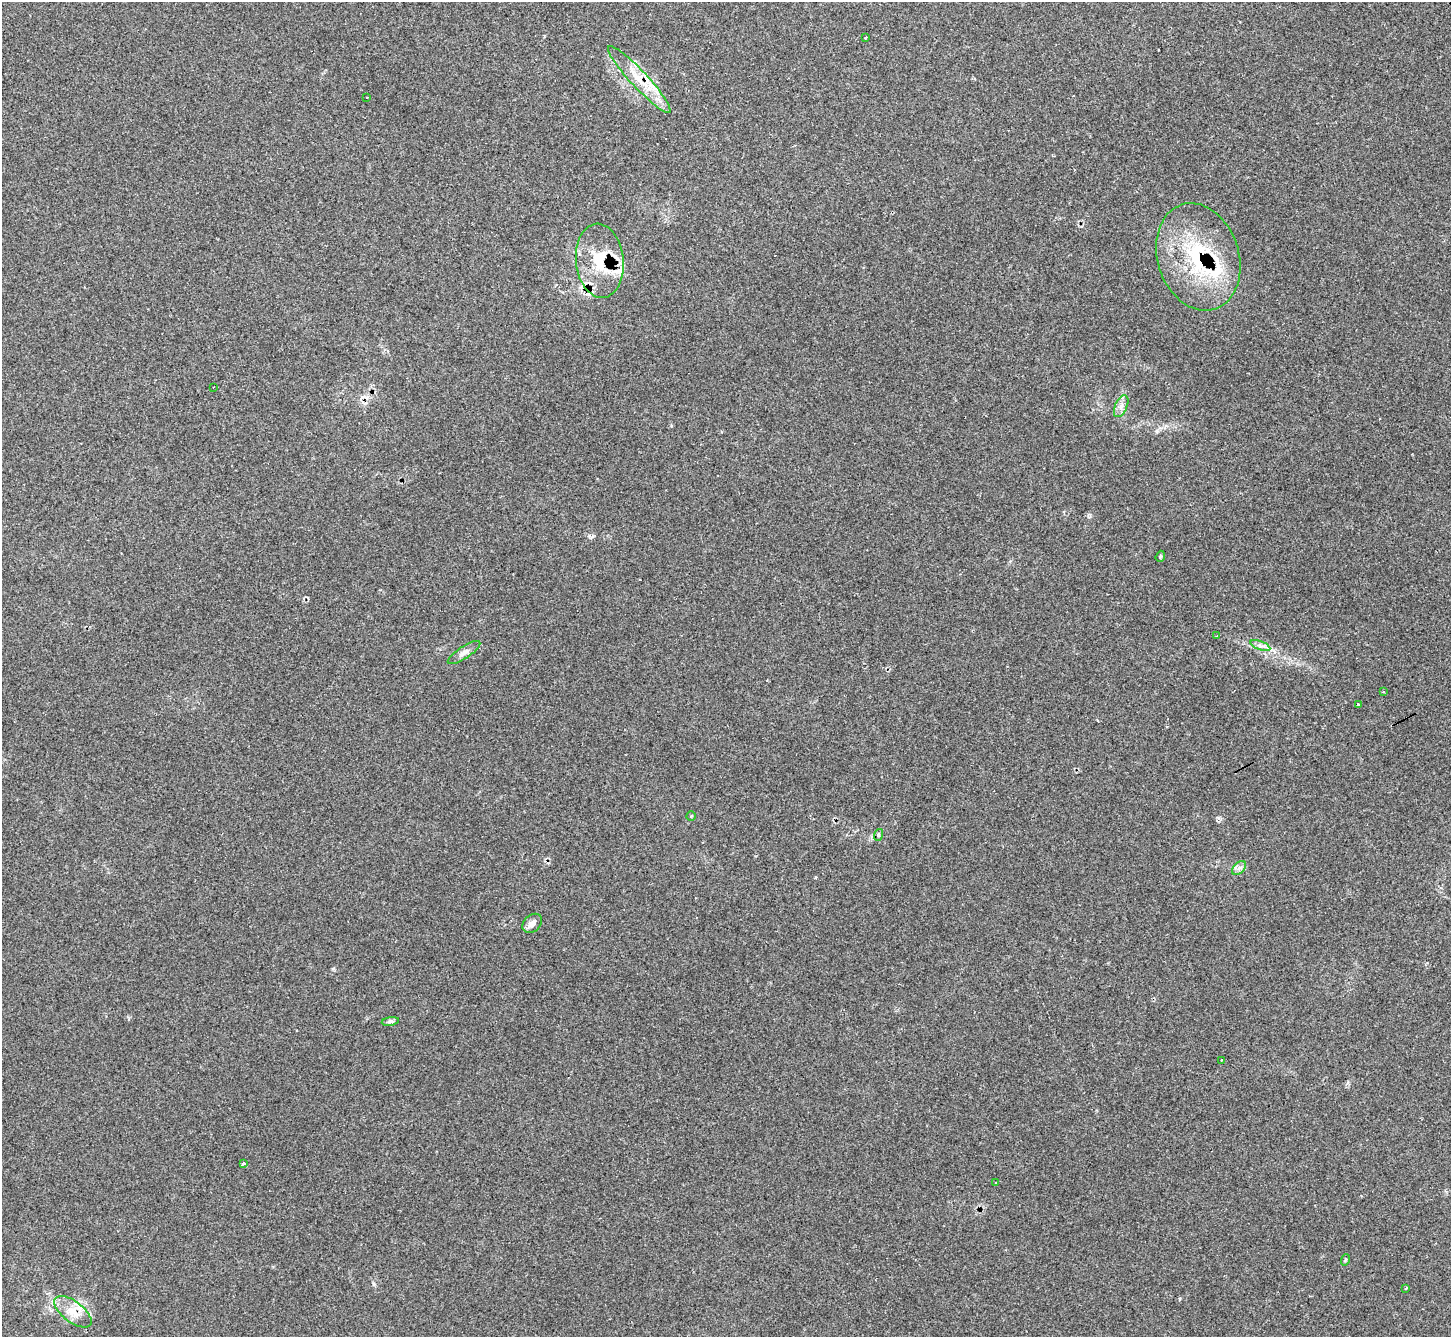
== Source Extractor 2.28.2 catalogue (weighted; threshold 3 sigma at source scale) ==
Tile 10 of 4 x 4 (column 2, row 3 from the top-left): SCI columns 1517-2965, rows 1539-2873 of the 5873 x 5864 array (HDU 1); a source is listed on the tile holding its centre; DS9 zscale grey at full resolution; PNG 1453 x 1339 px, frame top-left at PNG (2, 2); each listed source drawn as its Kron ellipse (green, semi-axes under 4 px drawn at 4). Shown black and unused: <1% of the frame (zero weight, under 2 of 3 exposures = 3% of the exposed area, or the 3 px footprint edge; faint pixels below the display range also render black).
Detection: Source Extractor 2.28.2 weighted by HDU 2 'WHT'; one run over the whole footprint, this tile lists its part. Background 0.221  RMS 0.0092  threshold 0.0414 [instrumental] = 3 sigma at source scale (4.5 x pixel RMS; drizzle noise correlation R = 1.50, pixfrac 1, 0.05/0.05 arcsec/px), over >= 5 px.
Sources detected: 31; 5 cosmic-ray / hot-pixel residue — neither listed nor drawn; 2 inside a brighter listed object's ellipse — not listed separately; the other 24 listed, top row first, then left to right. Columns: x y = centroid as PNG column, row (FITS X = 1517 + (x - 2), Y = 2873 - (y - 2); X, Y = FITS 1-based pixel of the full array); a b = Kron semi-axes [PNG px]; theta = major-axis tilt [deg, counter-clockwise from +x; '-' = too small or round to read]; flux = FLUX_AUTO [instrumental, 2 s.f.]
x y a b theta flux
866 37 3 3 - 1.6
639 79 45 8 -47 22
367 97 3 2 - 0.67
1198 257 55 40 -72 94
600 261 37 24 -84 41
213 387 2 2 - 0.86
1121 406 11 6 65 4.3
1160 556 6 4 71 1.1
1217 636 3 3 - 3.1
1260 646 10 3 -21 2.5
464 653 19 6 33 4.9
1383 692 3 3 - 1
1359 705 3 3 - 13
691 816 4 4 - 0.98
878 835 6 3 73 1.2
1239 868 8 5 45 2.7
532 923 11 8 43 5.7
390 1021 9 4 9 1.9
1222 1060 3 2 - 0.61
244 1163 4 3 - 2.9
996 1183 3 3 - 1.5
1345 1260 6 3 71 0.98
1406 1288 3 2 - 1.8
73 1312 22 10 -37 13
Overlapping masked pixels (flux is a lower limit): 4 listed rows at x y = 639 79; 1198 257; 600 261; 73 1312
Unlisted compact peaks at least as high as the median listed source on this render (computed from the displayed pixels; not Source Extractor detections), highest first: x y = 1218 818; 591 537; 374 1284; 333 969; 815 877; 1348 1083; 1089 517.